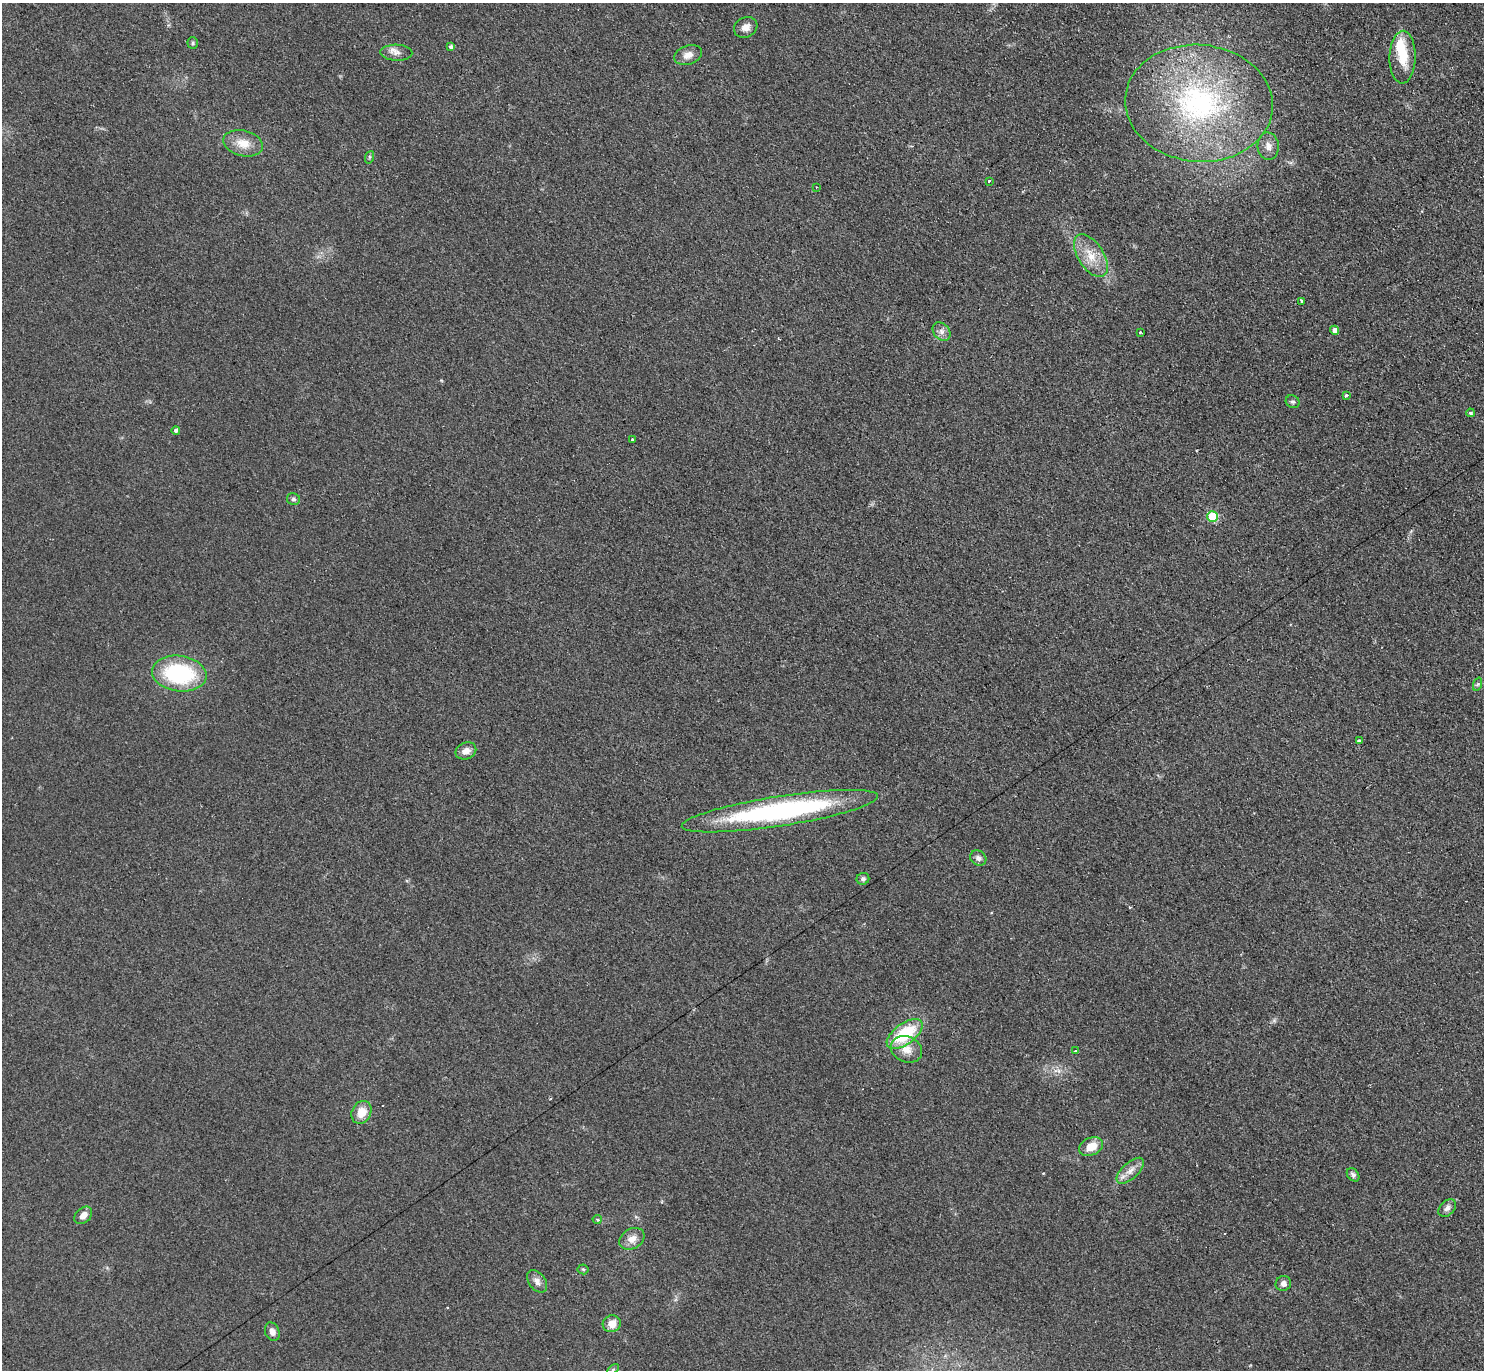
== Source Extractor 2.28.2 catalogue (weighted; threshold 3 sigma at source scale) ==
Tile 10 of 4 x 4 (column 2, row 3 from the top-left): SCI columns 1489-2970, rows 1528-2895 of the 5950 x 5938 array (HDU 1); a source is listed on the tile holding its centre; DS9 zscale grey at full resolution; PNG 1486 x 1372 px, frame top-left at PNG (2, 3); each listed source drawn as its Kron ellipse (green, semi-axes under 4 px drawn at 4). Shown black and unused: <1% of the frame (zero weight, under 2 of 3 exposures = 2% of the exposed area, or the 3 px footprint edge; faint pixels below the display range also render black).
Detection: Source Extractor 2.28.2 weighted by HDU 2 'WHT'; one run over the whole footprint, this tile lists its part. Background 0.0961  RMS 0.012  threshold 0.0518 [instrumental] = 3 sigma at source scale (4.5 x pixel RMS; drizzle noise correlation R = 1.50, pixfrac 1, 0.05/0.05 arcsec/px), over >= 5 px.
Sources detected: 51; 1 inside a brighter object's white glare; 2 cosmic-ray / hot-pixel residue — neither listed nor drawn; the other 48 listed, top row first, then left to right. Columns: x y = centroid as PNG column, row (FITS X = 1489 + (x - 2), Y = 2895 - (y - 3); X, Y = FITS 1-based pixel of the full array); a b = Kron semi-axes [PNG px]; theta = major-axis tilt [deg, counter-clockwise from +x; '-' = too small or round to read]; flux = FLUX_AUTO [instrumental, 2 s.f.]
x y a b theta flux
746 27 12 10 28 8.3
193 43 6 5 - 1.9
451 47 4 4 - 3.8
396 53 16 8 -2 7.4
688 55 14 9 19 9.3
1403 57 26 13 89 30
1199 103 74 58 -5 270
243 143 20 12 -14 19
1268 146 13 10 -85 8.3
370 157 6 4 70 1.7
989 181 3 3 - 2.2
816 187 2 2 - 1.5
1091 256 24 12 -57 23
1302 302 4 3 - 3.9
1335 330 4 4 - 7
942 332 10 8 -47 5.5
1140 332 3 3 - 1.9
1346 395 3 3 - 4.1
1293 402 7 6 - 2.9
1470 413 4 3 - 1.6
176 430 4 4 - 3.1
632 440 3 3 - 4.6
293 499 6 6 - 2.8
1212 517 5 5 - 52
179 674 27 18 -8 110
1478 684 7 4 71 2.2
1359 741 4 3 - 2.3
466 751 11 8 23 8.9
780 811 99 15 9 250
978 858 8 7 - 4.7
863 879 6 6 - 3
905 1034 21 10 36 64
906 1049 16 12 -23 14
1076 1051 4 3 - 4.1
361 1112 12 9 63 17
1091 1147 12 8 25 18
1130 1171 17 8 42 9.9
1353 1175 7 5 -49 3.4
1447 1208 10 7 46 4.8
83 1215 10 7 43 8.5
597 1219 4 4 - 1.6
632 1239 13 10 31 9.9
583 1269 5 5 - 1.6
537 1281 13 8 -51 7.3
1283 1284 8 7 - 4.6
612 1324 9 8 - 11
272 1332 9 7 -68 6.2
613 1370 7 4 45 2.1
Isophote crosses this tile's border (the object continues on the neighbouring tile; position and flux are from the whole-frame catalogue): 1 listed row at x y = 613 1370